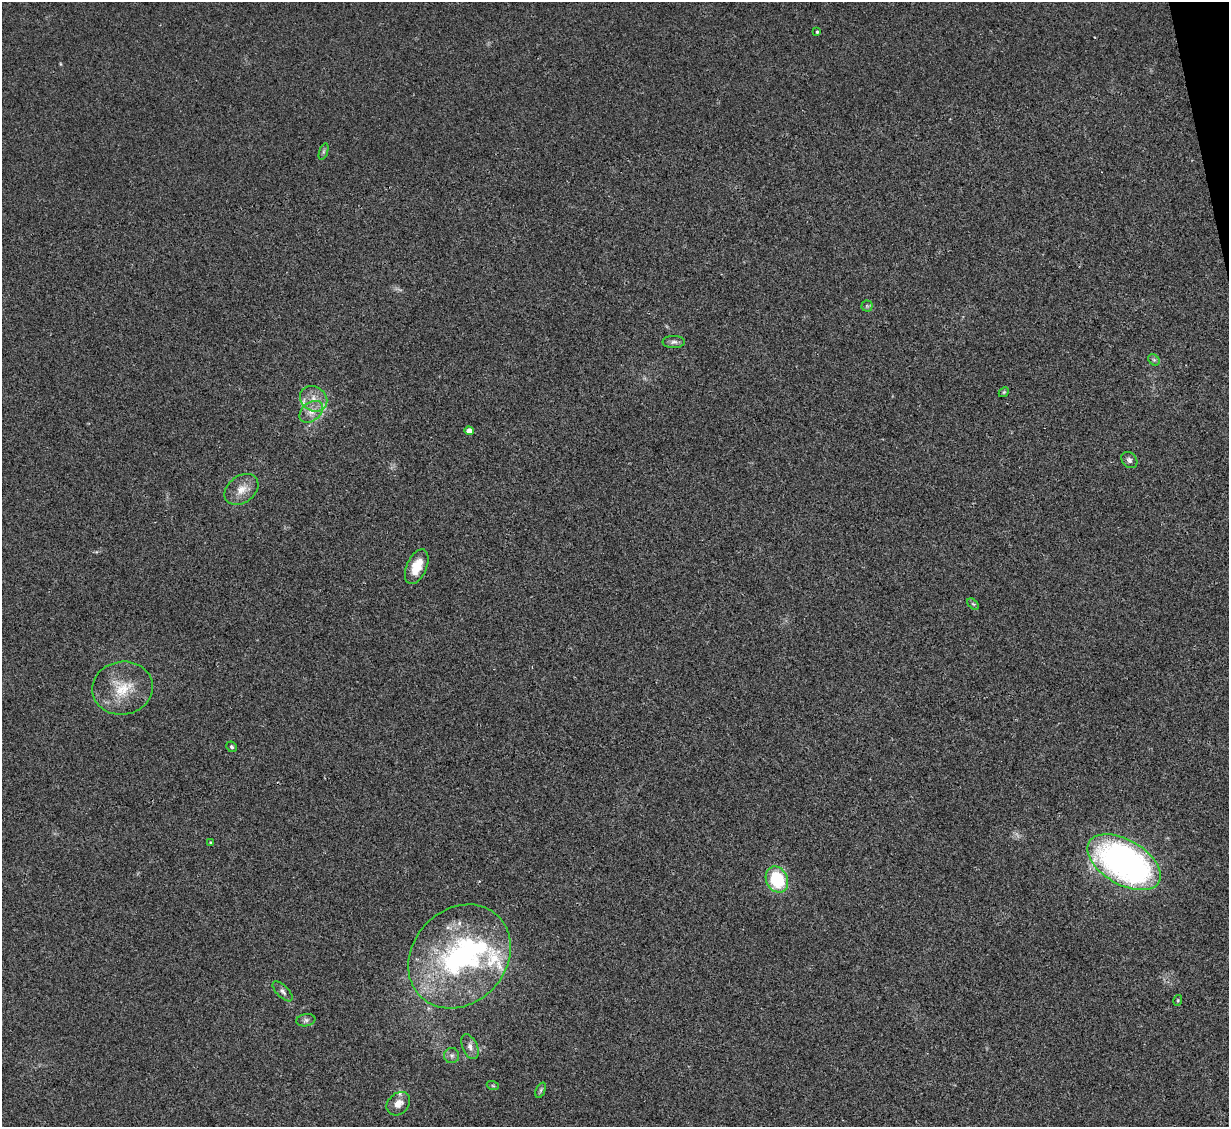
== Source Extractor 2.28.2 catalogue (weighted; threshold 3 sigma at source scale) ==
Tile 10 of 4 x 4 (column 2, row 3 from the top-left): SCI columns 1228-2454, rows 1377-2501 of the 4909 x 4890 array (HDU 1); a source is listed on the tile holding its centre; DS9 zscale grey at full resolution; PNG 1231 x 1129 px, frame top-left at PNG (2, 2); each listed source drawn as its Kron ellipse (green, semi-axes under 4 px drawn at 4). Shown black and unused: <1% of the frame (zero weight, under 2 of 3 exposures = <1% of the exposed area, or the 3 px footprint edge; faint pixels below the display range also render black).
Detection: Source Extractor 2.28.2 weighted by HDU 2 'WHT'; one run over the whole footprint, this tile lists its part. Background 0.0906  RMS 0.0097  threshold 0.0434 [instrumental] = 3 sigma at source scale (4.5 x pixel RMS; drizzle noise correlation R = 1.50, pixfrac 1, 0.05/0.05 arcsec/px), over >= 5 px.
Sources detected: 32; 1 inside a brighter object's white glare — neither listed nor drawn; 4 inside a brighter listed object's ellipse — not listed separately; the other 27 listed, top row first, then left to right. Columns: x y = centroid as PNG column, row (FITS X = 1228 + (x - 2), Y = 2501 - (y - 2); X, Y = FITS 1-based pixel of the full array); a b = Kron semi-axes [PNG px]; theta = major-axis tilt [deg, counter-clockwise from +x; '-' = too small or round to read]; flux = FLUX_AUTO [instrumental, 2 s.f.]
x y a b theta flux
817 32 3 3 - 1.3
323 151 8 4 71 1.8
867 306 5 5 - 1.6
674 342 11 6 0 3
1154 360 6 5 - 1.9
1004 392 5 4 - 1.3
314 399 14 12 -33 11
311 412 13 9 38 8.3
469 431 4 4 - 7.6
1129 460 9 7 -47 3
241 489 19 13 37 12
417 567 18 10 66 16
973 604 7 4 -44 1.3
122 688 30 26 10 34
232 747 5 5 - 1.7
210 842 4 3 - 0.72
1124 862 40 22 -31 330
777 880 13 10 -64 51
460 956 56 46 47 190
282 991 13 6 -45 3.5
1178 1000 5 3 - 1
306 1020 9 6 9 2.6
470 1047 13 7 -65 5
452 1056 7 7 - 2.9
493 1086 6 4 -19 1.1
541 1090 8 4 67 1.6
398 1104 13 10 44 8.2